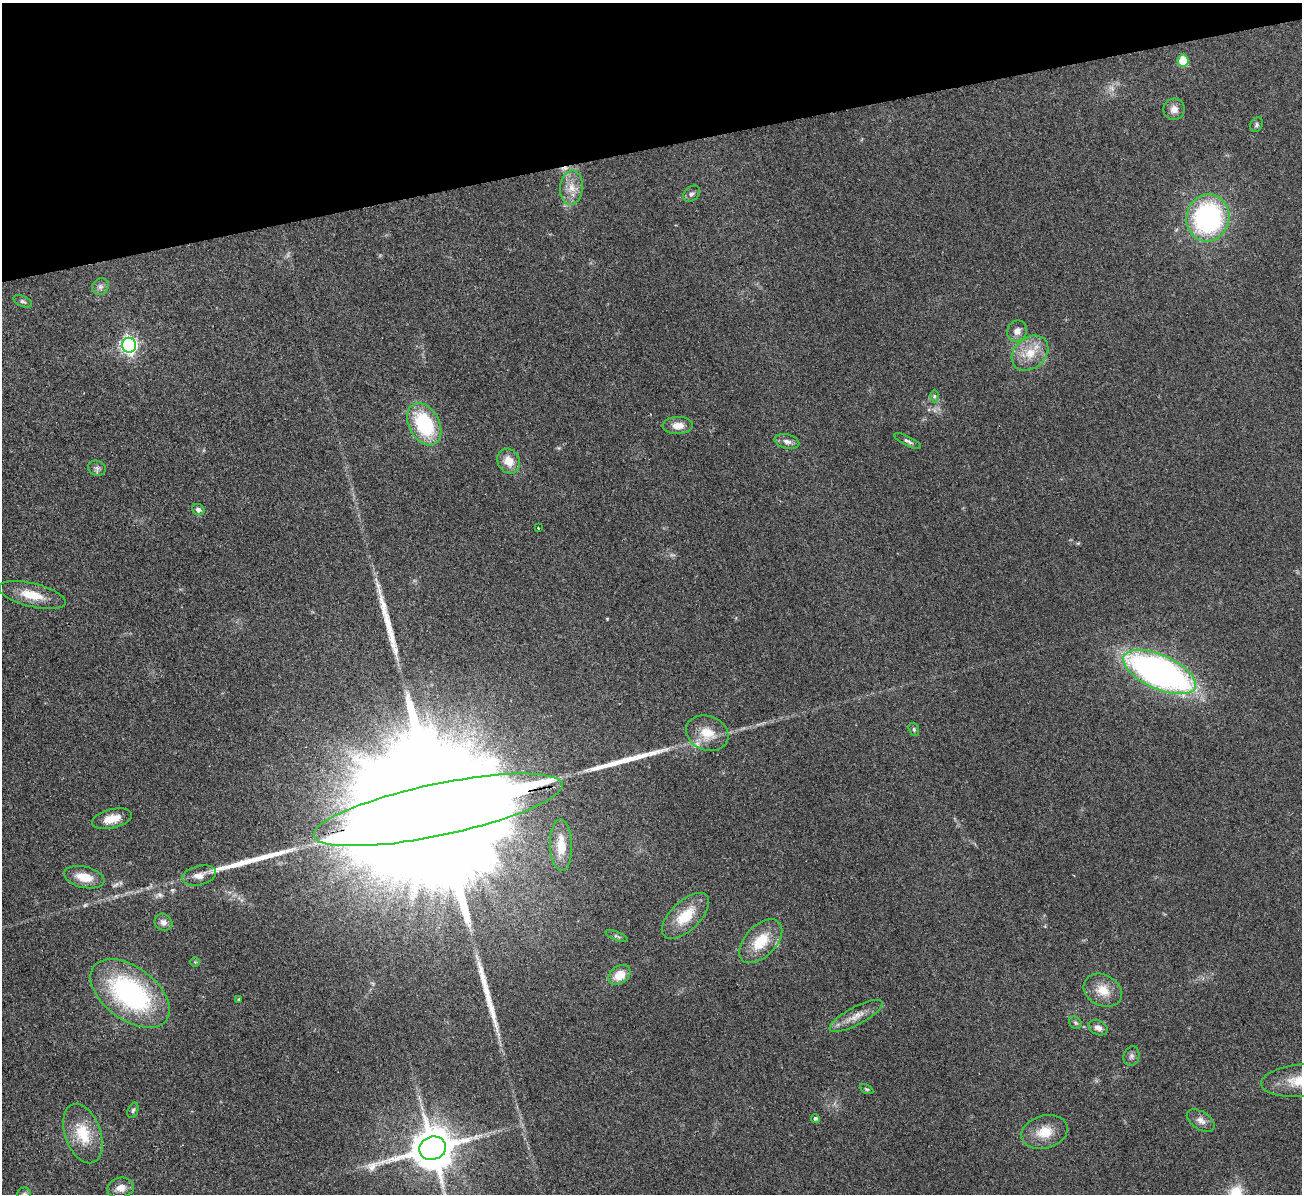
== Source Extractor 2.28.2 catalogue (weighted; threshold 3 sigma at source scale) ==
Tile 3 of 4 x 4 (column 3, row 1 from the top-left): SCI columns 2656-3955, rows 3741-4932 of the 5311 x 5219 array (HDU 1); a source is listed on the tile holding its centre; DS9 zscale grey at full resolution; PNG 1304 x 1196 px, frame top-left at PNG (2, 3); each listed source drawn as its Kron ellipse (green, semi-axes under 4 px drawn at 4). Shown black and unused: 12% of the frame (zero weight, under 2 of 3 exposures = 3% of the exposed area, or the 3 px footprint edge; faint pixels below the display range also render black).
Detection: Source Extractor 2.28.2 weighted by HDU 2 'WHT'; one run over the whole footprint, this tile lists its part. Background 0.107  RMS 0.008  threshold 0.036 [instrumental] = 3 sigma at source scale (4.5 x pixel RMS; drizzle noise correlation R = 1.50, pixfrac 1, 0.05/0.05 arcsec/px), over >= 5 px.
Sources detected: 61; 2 too faint to see at this stretch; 1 cosmic-ray / hot-pixel residue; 4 long thin detections or spike segments (spike, bleed or trail) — neither listed nor drawn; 2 inside a brighter listed object's ellipse — not listed separately; the other 52 listed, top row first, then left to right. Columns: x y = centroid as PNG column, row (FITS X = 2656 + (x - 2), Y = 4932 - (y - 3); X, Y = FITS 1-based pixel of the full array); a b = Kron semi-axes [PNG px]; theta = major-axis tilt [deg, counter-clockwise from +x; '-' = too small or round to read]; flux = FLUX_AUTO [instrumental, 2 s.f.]
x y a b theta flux
1183 61 6 5 - 29
1174 109 10 10 - 5.3
1256 125 8 6 58 1.6
571 188 17 11 84 11
692 194 9 7 42 2.5
1208 218 24 21 77 140
100 287 9 7 45 2.9
23 301 10 5 -24 1.7
1017 331 11 10 - 5.4
129 345 7 7 - 250
1030 353 20 15 40 17
934 396 6 4 89 1.2
424 424 22 15 -62 58
678 426 15 8 1 7.7
787 441 12 7 -14 4.1
908 441 15 4 -27 2.4
509 461 13 11 -57 11
97 468 9 7 -18 2.8
198 510 6 5 - 2.8
538 528 2 2 - 0.66
32 595 34 11 -14 18
1160 672 39 17 -24 340
914 729 7 5 -71 1.3
707 733 22 17 -22 16
438 810 127 26 12 130000
112 819 20 9 14 11
561 845 26 11 -88 16
199 875 17 9 14 6.8
84 877 21 10 -13 14
685 916 29 14 43 23
163 922 9 8 - 4
617 936 12 3 -23 1.7
761 941 26 15 46 23
195 962 5 5 - 0.85
620 975 12 8 35 13
1103 990 20 15 -29 14
130 993 45 26 -37 130
239 999 3 3 - 0.8
856 1016 29 9 28 9.5
1075 1023 7 5 -44 1.4
1098 1028 10 7 -24 4.2
1131 1056 10 8 74 2.8
1301 1081 40 16 5 26
866 1089 7 4 -26 1.1
133 1110 8 5 69 1.5
815 1118 4 4 - 1.5
1201 1121 15 9 -32 5.2
1045 1132 23 16 15 16
83 1133 31 18 -70 25
433 1148 14 11 16 3200
121 1188 13 10 11 6.8
24 1194 6 6 - 1.9
Overlapping masked pixels (flux is a lower limit): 1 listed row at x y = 438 810
Isophote crosses this tile's border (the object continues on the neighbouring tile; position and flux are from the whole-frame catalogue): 3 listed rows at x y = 1301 1081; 433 1148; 24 1194